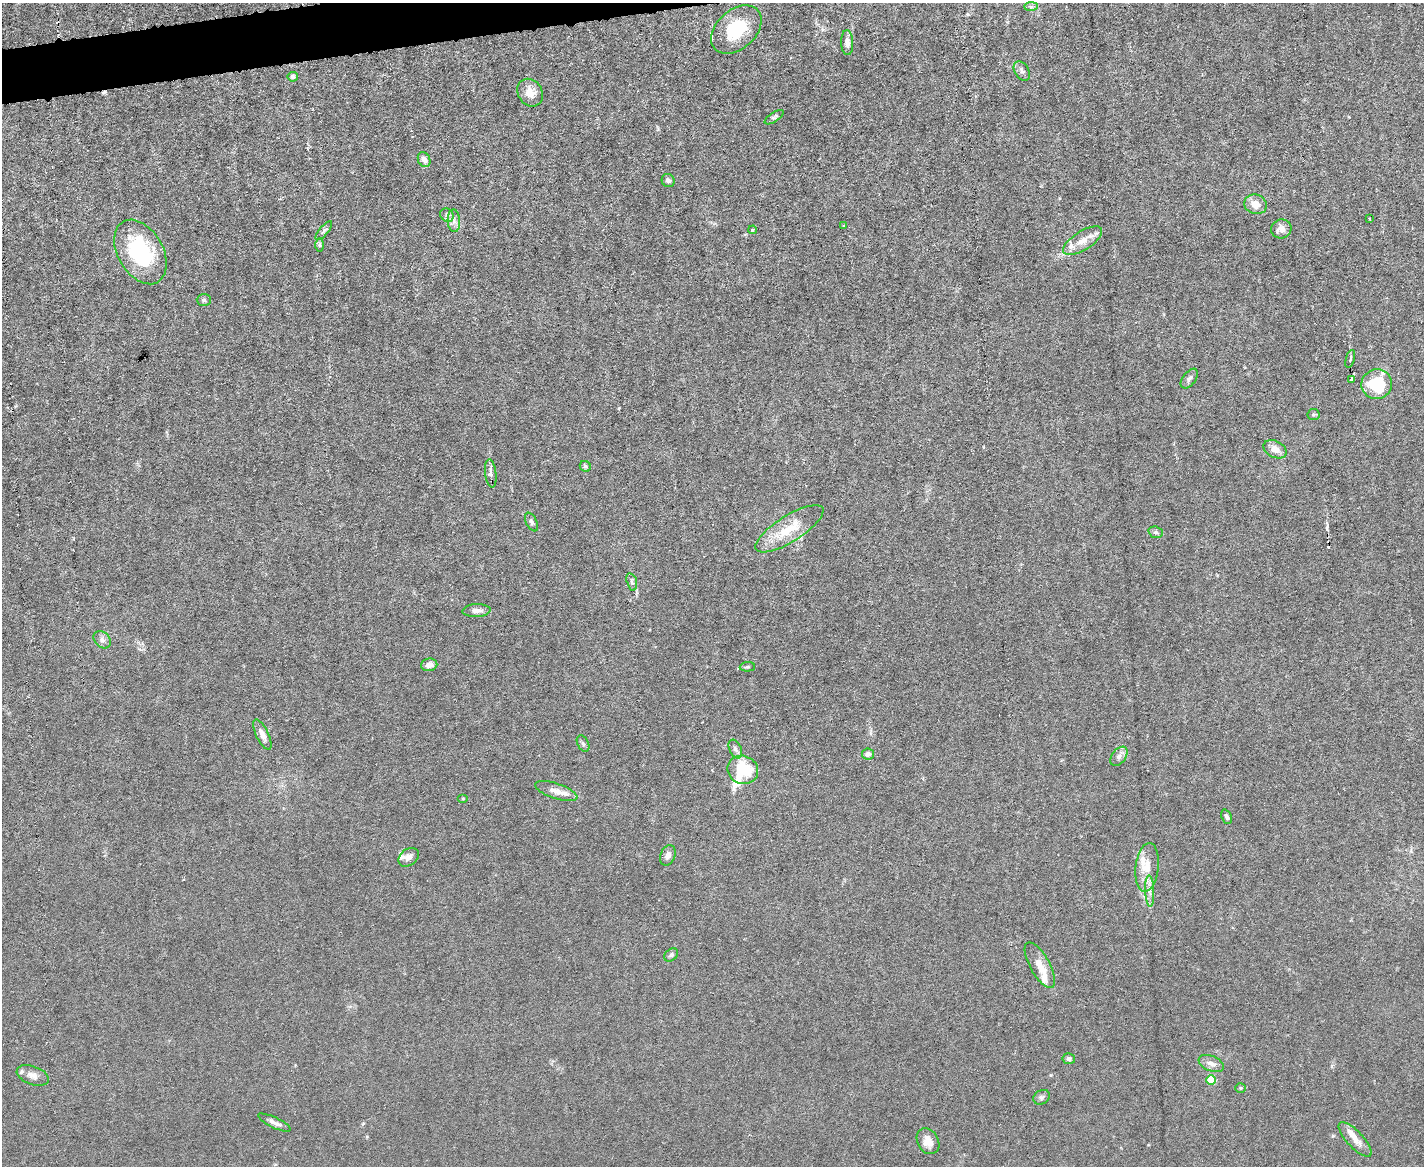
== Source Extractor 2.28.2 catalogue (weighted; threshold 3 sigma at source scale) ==
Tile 8 of 3 x 4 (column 2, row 3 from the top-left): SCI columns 1660-3081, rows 1165-2328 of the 4630 x 4656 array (HDU 1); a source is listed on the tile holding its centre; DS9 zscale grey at full resolution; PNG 1426 x 1168 px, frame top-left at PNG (2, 3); each listed source drawn as its Kron ellipse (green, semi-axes under 4 px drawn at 4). Shown black and unused: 2% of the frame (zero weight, under 3 of 6 exposures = <1% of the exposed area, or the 3 px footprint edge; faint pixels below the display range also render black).
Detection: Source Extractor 2.28.2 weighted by HDU 2 'WHT'; one run over the whole footprint, this tile lists its part. Background 0.0197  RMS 0.0027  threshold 0.0112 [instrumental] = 3 sigma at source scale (4.09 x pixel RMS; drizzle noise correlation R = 1.36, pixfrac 0.8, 0.05/0.05 arcsec/px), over >= 5 px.
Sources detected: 70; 2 cosmic-ray / hot-pixel residue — neither listed nor drawn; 7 inside a brighter listed object's ellipse — not listed separately; the other 61 listed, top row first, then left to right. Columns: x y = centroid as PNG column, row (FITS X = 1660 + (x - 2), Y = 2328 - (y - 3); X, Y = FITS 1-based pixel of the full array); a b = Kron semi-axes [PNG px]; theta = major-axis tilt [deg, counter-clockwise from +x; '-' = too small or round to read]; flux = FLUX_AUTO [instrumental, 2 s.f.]
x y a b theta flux
1031 7 7 4 0 0.57
736 30 29 19 42 13
847 43 12 6 -88 1.7
1022 71 10 7 -57 0.98
293 77 5 5 - 0.76
530 93 14 12 -58 2.9
774 117 11 4 34 0.57
424 160 8 6 -63 1.5
668 180 7 6 - 0.75
1255 204 11 9 -16 3
447 215 7 6 - 0.83
1370 219 3 2 - 0.21
454 221 11 6 -87 1.1
844 225 4 2 - 0.18
1281 229 10 9 - 1.9
752 230 4 3 - 0.32
324 231 12 4 49 0.62
1083 241 22 9 33 3.5
319 245 6 4 -90 0.46
140 252 35 22 -60 25
204 300 7 6 - 0.54
1350 359 9 3 74 0.55
1189 379 11 6 52 0.96
1351 380 3 3 - 0.75
1377 384 15 14 - 14
1313 415 6 5 - 0.48
1275 449 12 8 -27 2.3
585 466 6 5 - 0.5
491 473 14 5 -83 1.1
531 522 10 5 -63 0.71
789 529 39 13 32 8.2
1156 532 7 5 -19 0.56
632 582 9 5 -75 0.67
476 611 14 6 3 1.5
102 640 10 7 -46 1.1
429 665 8 6 11 1.6
747 667 7 4 3 0.49
262 735 16 6 -65 1.7
583 744 9 5 -63 0.61
735 749 10 6 -65 0.9
868 754 6 5 - 1.4
1119 756 11 7 53 1.1
743 770 15 14 - 11
556 791 22 7 -18 2.6
463 799 5 3 - 0.25
1227 817 7 5 -66 0.72
668 855 10 7 67 1.5
409 857 11 8 37 1.4
1147 867 24 11 83 4.1
1150 891 15 4 -88 1.5
671 955 8 5 44 0.7
1040 965 25 10 -61 3.5
1069 1059 6 5 - 0.69
1211 1064 13 7 -23 1.7
33 1075 16 9 -20 2.2
1211 1080 5 4 - 8.1
1241 1088 5 4 - 0.34
1042 1097 9 7 33 0.69
274 1123 18 5 -25 1.2
1355 1139 22 8 -46 2.6
928 1141 13 10 -60 2.3